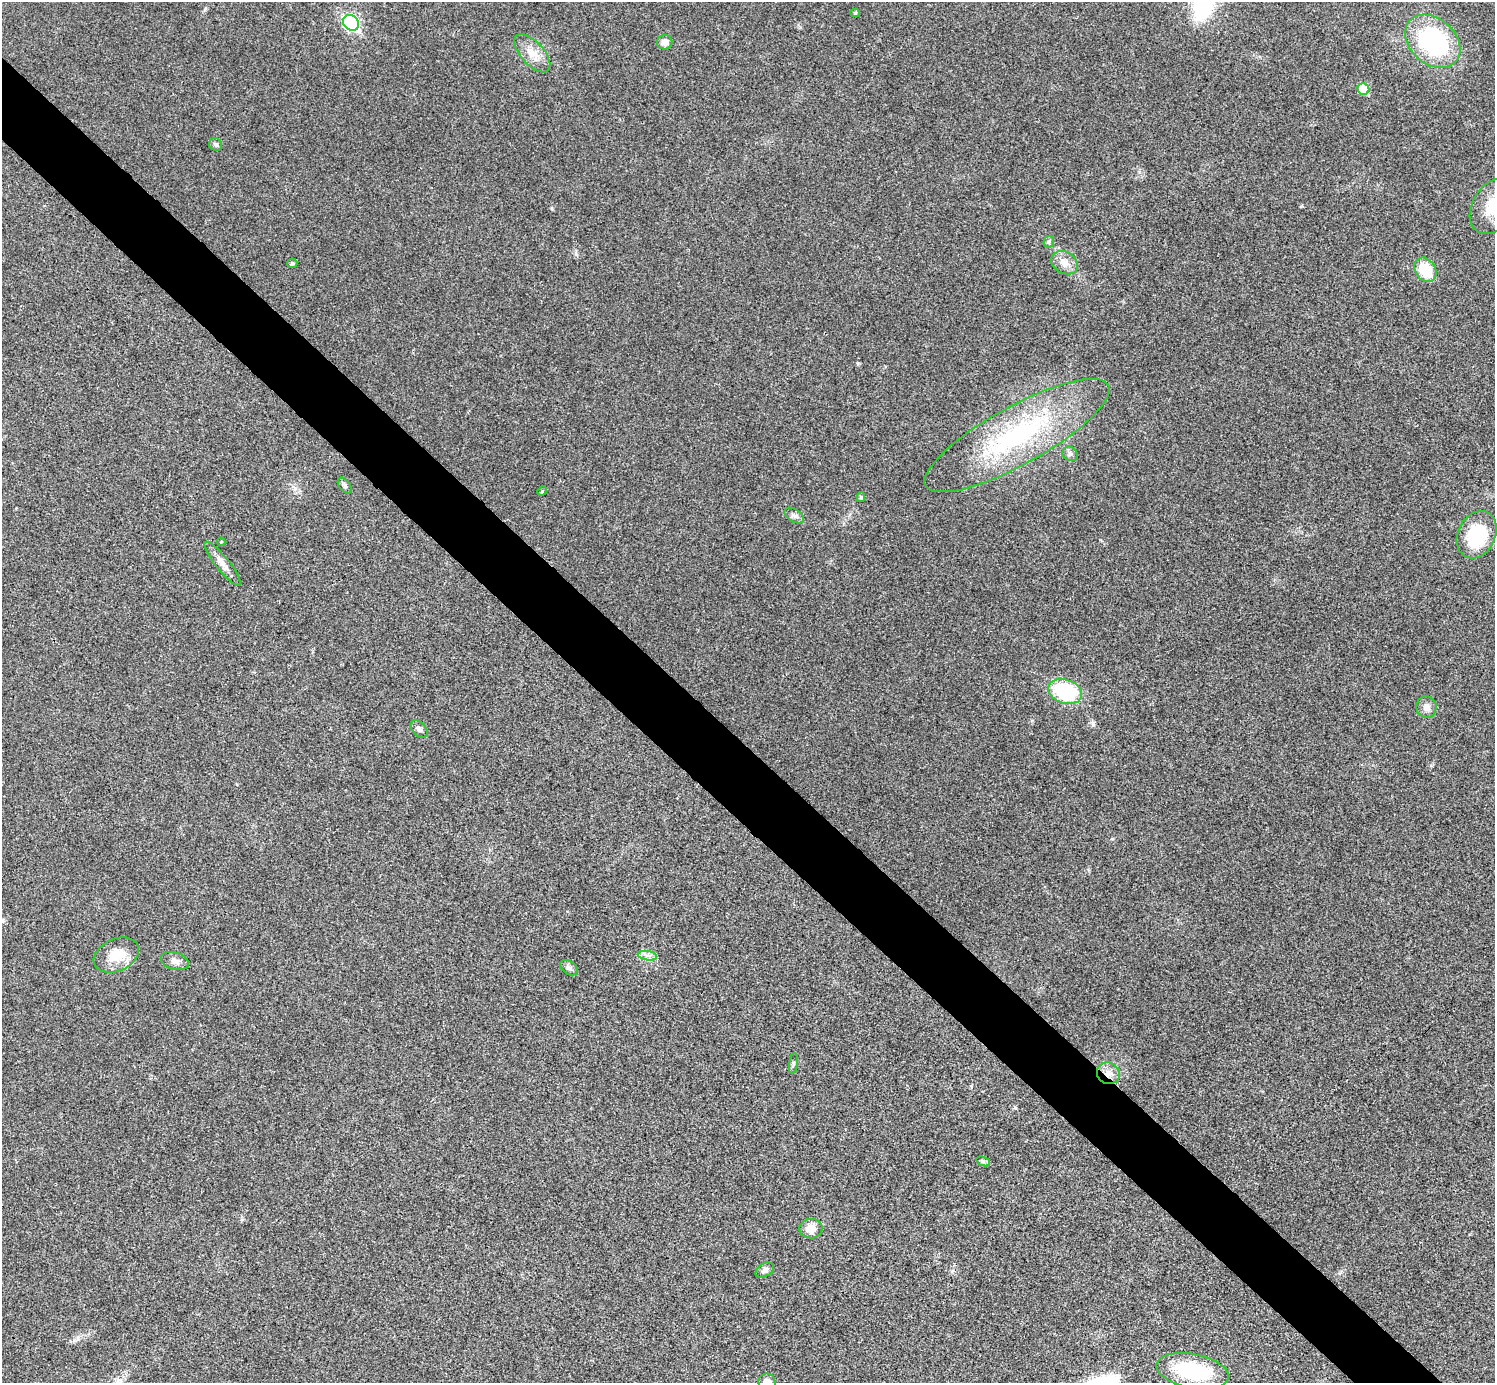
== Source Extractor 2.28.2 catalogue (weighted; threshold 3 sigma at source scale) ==
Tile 11 of 4 x 4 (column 3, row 3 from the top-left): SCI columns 2994-4486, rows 1682-3062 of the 5983 x 5983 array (HDU 1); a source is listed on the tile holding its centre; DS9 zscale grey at full resolution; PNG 1497 x 1385 px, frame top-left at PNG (2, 2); each listed source drawn as its Kron ellipse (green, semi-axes under 4 px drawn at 4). Shown black and unused: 5% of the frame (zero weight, under 3 of 4 exposures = <1% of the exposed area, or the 3 px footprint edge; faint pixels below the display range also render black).
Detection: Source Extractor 2.28.2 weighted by HDU 2 'WHT'; one run over the whole footprint, this tile lists its part. Background 0.0222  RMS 0.0054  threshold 0.0242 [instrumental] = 3 sigma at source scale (4.5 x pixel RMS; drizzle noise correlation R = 1.50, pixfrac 1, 0.05/0.05 arcsec/px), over >= 5 px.
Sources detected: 35; all 35 listed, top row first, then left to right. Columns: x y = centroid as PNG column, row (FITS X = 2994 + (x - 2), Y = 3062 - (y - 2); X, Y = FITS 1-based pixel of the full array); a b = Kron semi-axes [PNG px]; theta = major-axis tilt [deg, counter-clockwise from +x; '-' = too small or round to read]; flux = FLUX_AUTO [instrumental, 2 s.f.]
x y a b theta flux
855 13 4 4 - 0.77
351 23 8 7 - 98
1433 41 31 22 -42 66
665 42 8 7 - 2.8
532 53 23 11 -48 7.9
1363 89 6 5 - 17
216 144 7 6 - 1.3
1494 206 30 21 56 20
1049 242 6 5 - 1
292 263 5 4 - 1.2
1064 263 14 10 -31 4.9
1425 270 13 10 -56 17
1017 436 104 29 29 81
1070 454 8 7 - 1.4
345 486 9 5 -54 1.3
542 491 5 4 - 0.63
861 497 4 4 - 0.93
794 516 11 6 -32 2
1477 535 25 18 64 32
221 542 4 4 - 0.51
222 564 27 7 -51 4.8
1065 691 17 12 -17 43
1426 707 11 10 - 3.4
419 729 10 6 -47 1.7
116 955 24 16 24 13
647 956 9 4 -8 2.1
175 961 14 8 -16 3.3
569 968 10 6 -34 1.7
793 1064 10 4 82 0.98
1108 1073 11 10 - 4.5
983 1161 7 4 -19 1.1
811 1229 11 9 3 5.9
765 1270 10 6 31 2.2
1193 1371 37 17 -11 42
767 1382 8 8 - 3.8
Overlapping masked pixels (flux is a lower limit): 1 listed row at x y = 1108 1073
Isophote crosses this tile's border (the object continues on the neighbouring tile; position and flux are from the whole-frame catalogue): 2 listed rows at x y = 1494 206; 767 1382
Unlisted compact peaks at least as high as the median listed source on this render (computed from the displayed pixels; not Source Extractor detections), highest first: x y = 1093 723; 858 363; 1301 206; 576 254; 1112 839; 552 208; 205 10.